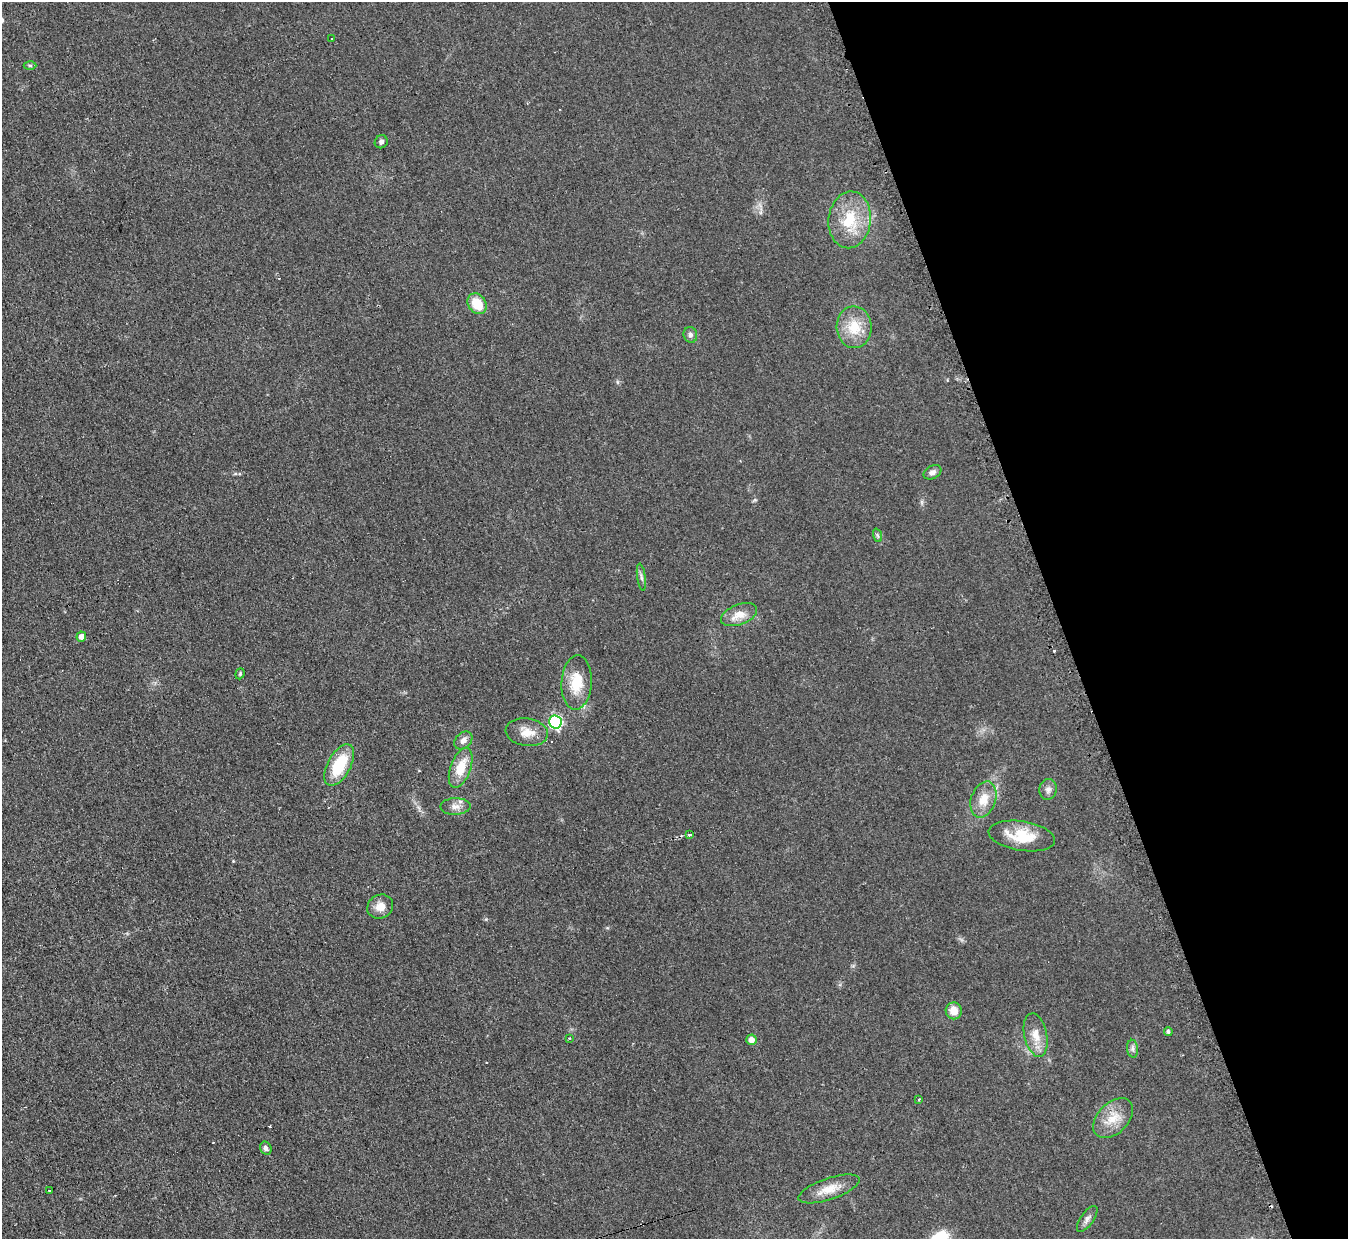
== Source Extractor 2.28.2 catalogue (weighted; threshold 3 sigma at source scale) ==
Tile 12 of 4 x 4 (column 4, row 3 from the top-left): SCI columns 4060-5405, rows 1517-2753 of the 5413 x 5375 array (HDU 1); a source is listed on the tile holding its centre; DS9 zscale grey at full resolution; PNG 1350 x 1241 px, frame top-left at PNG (2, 2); each listed source drawn as its Kron ellipse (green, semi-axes under 4 px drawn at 4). Shown black and unused: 21% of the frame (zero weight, under 2 of 3 exposures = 2% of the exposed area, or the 3 px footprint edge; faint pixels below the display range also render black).
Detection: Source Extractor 2.28.2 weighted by HDU 2 'WHT'; one run over the whole footprint, this tile lists its part. Background 0.0957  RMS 0.011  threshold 0.0514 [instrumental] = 3 sigma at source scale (4.5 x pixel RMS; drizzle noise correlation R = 1.50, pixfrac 1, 0.05/0.05 arcsec/px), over >= 5 px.
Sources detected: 42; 4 cosmic-ray / hot-pixel residue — neither listed nor drawn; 1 inside a brighter listed object's ellipse — not listed separately; the other 37 listed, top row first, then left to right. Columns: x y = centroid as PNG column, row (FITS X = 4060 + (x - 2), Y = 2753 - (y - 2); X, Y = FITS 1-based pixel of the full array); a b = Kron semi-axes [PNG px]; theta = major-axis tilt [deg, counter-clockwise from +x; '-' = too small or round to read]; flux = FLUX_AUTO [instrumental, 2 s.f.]
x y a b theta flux
332 39 3 2 - 1.3
30 66 6 4 -1 1.8
381 142 7 6 - 2.9
850 220 28 21 83 46
477 304 11 8 -56 25
854 327 21 17 -87 30
690 335 8 6 -76 3.6
932 472 9 6 28 4
877 535 7 4 -71 2.1
641 577 13 4 -82 3.2
739 615 19 10 21 15
81 637 5 5 - 7.8
240 674 6 4 70 1.7
577 682 27 15 86 31
555 722 7 6 - 190
527 732 21 14 -8 16
463 741 10 7 44 6
339 765 23 11 61 47
461 768 21 10 70 25
1048 789 10 8 80 4.8
983 800 18 12 72 18
455 806 15 8 1 7.8
690 835 4 3 - 5.3
1022 836 33 14 -9 36
380 907 13 11 30 11
954 1011 8 8 - 12
1168 1032 4 4 - 2.2
1036 1035 22 11 -78 15
569 1038 3 2 - 1.1
751 1040 5 5 - 7.7
1133 1049 9 5 -85 3.4
919 1099 3 2 - 0.85
1113 1118 24 15 45 22
266 1148 7 5 -63 3.6
829 1189 32 10 19 19
50 1190 3 2 - 2.4
1087 1219 15 6 55 5